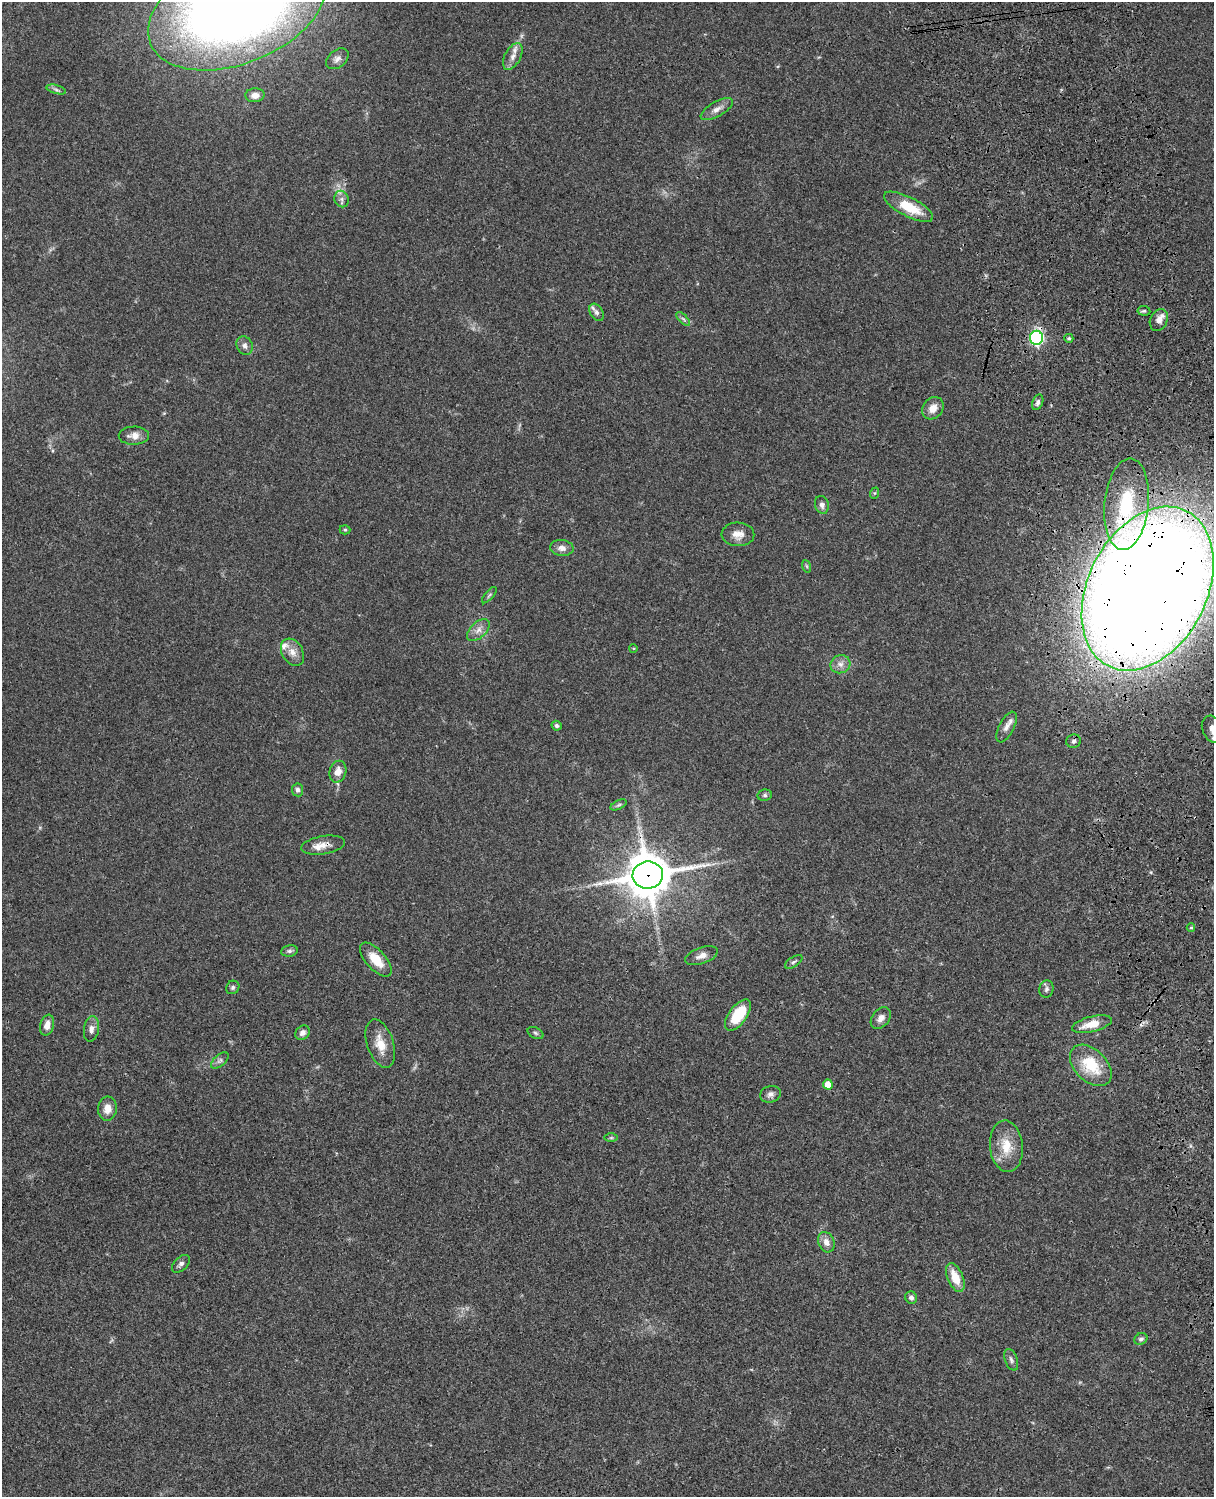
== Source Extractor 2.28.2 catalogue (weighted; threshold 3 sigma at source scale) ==
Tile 6 of 4 x 3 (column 2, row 2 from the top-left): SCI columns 1333-2544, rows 1773-3267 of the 5088 x 4927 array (HDU 1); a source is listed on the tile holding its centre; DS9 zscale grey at full resolution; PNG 1216 x 1499 px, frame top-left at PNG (2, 2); each listed source drawn as its Kron ellipse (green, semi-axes under 4 px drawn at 4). Shown black and unused: <1% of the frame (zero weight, under 3 of 4 exposures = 6% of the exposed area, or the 3 px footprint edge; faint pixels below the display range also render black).
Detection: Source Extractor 2.28.2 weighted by HDU 2 'WHT'; one run over the whole footprint, this tile lists its part. Background 0.0752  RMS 0.0059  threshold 0.0265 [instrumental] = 3 sigma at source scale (4.5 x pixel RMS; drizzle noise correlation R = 1.50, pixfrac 1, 0.05/0.05 arcsec/px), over >= 5 px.
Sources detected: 71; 2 inside a brighter listed object's ellipse — not listed separately; the other 69 listed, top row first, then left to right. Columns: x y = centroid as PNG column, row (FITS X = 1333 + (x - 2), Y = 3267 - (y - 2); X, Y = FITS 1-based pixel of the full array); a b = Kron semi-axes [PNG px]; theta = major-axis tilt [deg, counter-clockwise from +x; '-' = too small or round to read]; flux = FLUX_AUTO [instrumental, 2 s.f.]
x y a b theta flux
237 8 94 55 22 710
513 56 14 8 61 4.1
337 59 13 8 39 2.9
56 89 10 3 -15 1.3
255 95 9 7 4 4
717 109 18 7 30 4.1
342 199 8 7 - 2.1
908 207 27 9 -27 17
1144 311 6 5 - 1
596 312 9 6 -58 2.2
683 319 8 3 -45 1.1
1159 320 11 8 64 3.9
1036 338 7 6 - 100
1069 338 4 4 - 0.93
245 346 9 8 - 2.4
1038 402 8 5 68 1.7
933 408 12 10 51 5.7
134 436 15 9 1 4.8
875 493 6 4 70 0.68
1127 504 46 22 84 39
822 505 9 7 -75 2.4
345 530 5 4 - 0.73
738 534 16 12 -2 5.8
562 548 12 8 -4 3.7
806 566 6 4 -70 0.84
1148 589 87 59 63 2400
489 595 10 4 48 0.99
478 630 13 8 44 3.9
633 648 4 3 - 0.51
292 652 14 10 -59 5.2
840 664 10 9 - 3.6
556 726 5 4 - 1.2
1007 727 17 7 63 3.8
1213 729 14 10 -63 6.4
1074 741 7 6 - 1.7
338 772 11 8 74 5.1
298 790 6 5 - 1.7
765 795 7 5 12 1.3
619 805 8 4 27 1.1
323 845 22 9 9 5.3
648 875 15 13 8 2000
1191 928 4 3 - 0.55
289 951 8 5 9 1.5
701 956 17 8 20 3.9
376 960 21 10 -48 11
794 962 10 5 33 1.4
233 987 7 6 - 1.3
1046 989 9 7 75 1.8
738 1015 18 9 54 22
881 1018 12 8 52 3.6
1092 1024 20 7 14 9.8
47 1025 10 7 76 4.2
91 1029 13 7 81 3.4
303 1033 8 6 42 2.7
535 1033 8 5 -28 1.2
380 1044 25 13 -72 9.9
220 1061 10 5 41 1.8
1091 1065 25 16 -45 21
828 1084 5 5 - 7.5
770 1094 10 8 17 2.6
107 1109 12 9 85 5.3
611 1138 6 4 0 0.87
1006 1146 26 16 -84 14
826 1242 10 8 -65 4.2
181 1264 11 6 43 2.1
955 1277 15 8 -67 11
911 1298 6 6 - 1.8
1141 1339 7 5 33 1.5
1011 1360 11 6 -70 1.9
Overlapping masked pixels (flux is a lower limit): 4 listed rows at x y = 1036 338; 1148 589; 323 845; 648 875
Isophote crosses this tile's border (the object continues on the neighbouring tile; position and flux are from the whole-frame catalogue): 2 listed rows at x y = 237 8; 1213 729